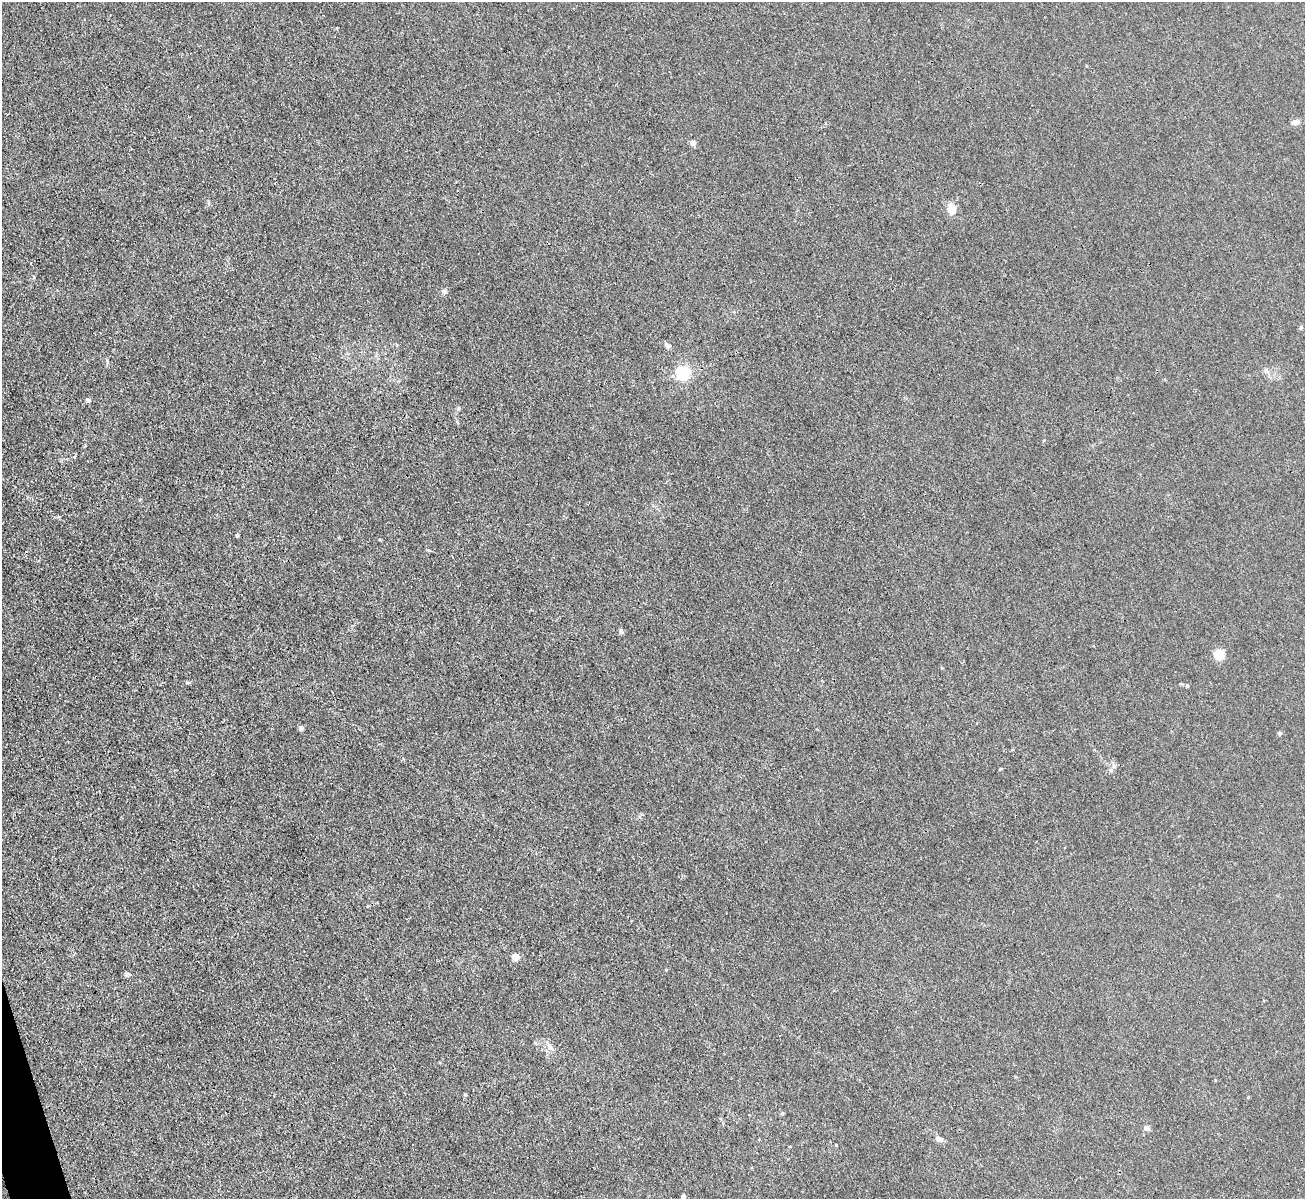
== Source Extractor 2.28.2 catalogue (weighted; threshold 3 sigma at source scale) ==
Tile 7 of 4 x 4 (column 3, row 2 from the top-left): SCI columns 2608-3910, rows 2537-3733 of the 5214 x 5196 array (HDU 1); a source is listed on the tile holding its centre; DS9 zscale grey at full resolution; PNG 1307 x 1201 px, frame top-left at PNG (2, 2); no overlay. Shown black and unused: <1% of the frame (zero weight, under 3 of 4 exposures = <1% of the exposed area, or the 3 px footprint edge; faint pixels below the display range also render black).
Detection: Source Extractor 2.28.2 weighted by HDU 2 'WHT'; one run over the whole footprint, this tile lists its part. Background 0.0411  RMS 0.0057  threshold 0.0255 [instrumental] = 3 sigma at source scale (4.5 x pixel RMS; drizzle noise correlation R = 1.50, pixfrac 1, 0.05/0.05 arcsec/px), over >= 5 px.
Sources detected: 23; all 23 listed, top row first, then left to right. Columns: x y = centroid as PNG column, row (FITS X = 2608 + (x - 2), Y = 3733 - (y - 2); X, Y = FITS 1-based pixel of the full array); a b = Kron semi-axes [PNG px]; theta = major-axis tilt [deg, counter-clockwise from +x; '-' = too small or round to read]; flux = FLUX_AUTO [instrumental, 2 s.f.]
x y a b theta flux
1296 122 11 7 14 2.2
693 142 5 5 - 3.9
952 210 12 10 -67 6
445 291 8 4 -1 0.98
1301 327 6 3 72 0.69
667 346 8 5 -50 1.4
1266 370 7 4 -20 1.1
683 372 6 5 - 120
88 400 5 5 - 1.4
621 631 7 5 -77 1.1
1219 654 6 6 - 17
188 683 6 4 1 0.72
1187 685 5 4 - 0.69
301 728 4 4 - 2.3
1280 733 6 4 -16 0.95
1111 770 6 5 - 1.1
516 957 5 4 - 15
550 1047 9 6 -75 2.4
782 1113 5 4 - 0.66
1147 1128 6 6 - 2.1
939 1139 9 7 -31 2
836 1145 3 2 - 0.54
683 1196 4 4 - 2.7
Isophote crosses this tile's border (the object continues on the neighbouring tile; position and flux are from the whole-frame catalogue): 1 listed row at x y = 683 1196
Unlisted compact peaks at least as high as the median listed source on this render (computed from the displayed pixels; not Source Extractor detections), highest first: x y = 126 974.